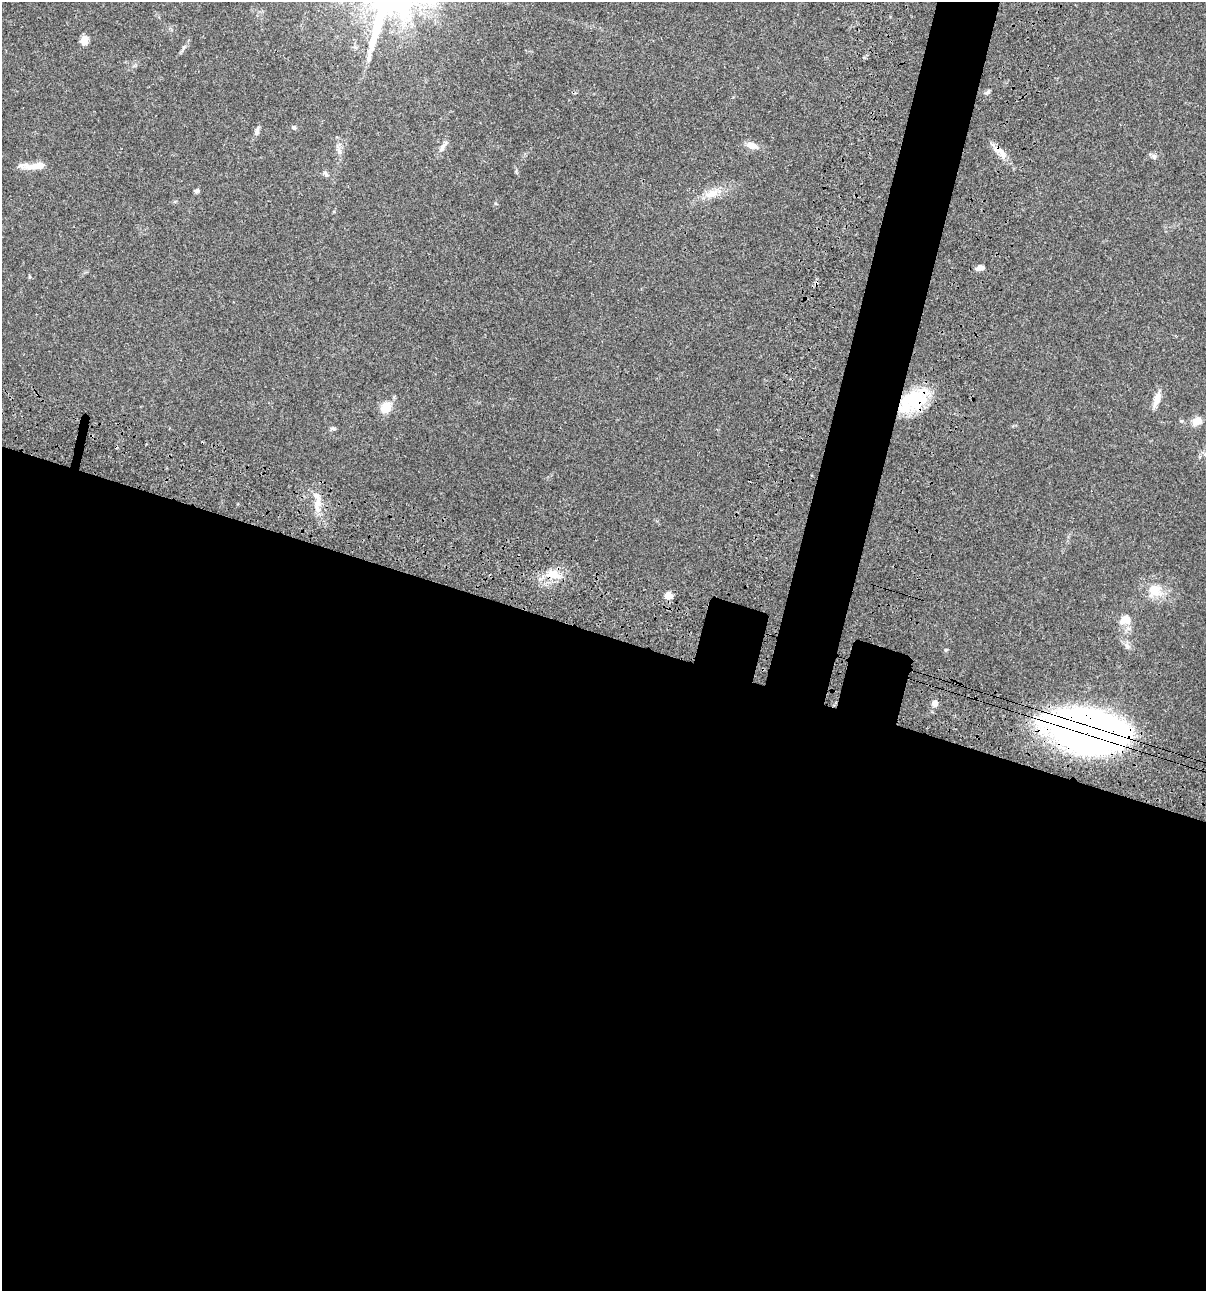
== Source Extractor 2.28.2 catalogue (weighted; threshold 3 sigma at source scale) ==
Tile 14 of 4 x 4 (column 2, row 4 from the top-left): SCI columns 1438-2641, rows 120-1408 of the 5407 x 5392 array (HDU 1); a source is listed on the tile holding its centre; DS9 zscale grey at full resolution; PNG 1208 x 1293 px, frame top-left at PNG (2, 2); no overlay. Shown black and unused: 54% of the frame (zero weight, under 3 of 4 exposures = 9% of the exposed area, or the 3 px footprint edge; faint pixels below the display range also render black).
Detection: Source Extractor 2.28.2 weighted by HDU 2 'WHT'; one run over the whole footprint, this tile lists its part. Background 0.0474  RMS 0.0055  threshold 0.0247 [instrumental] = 3 sigma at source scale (4.5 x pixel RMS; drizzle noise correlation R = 1.50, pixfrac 1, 0.05/0.05 arcsec/px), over >= 5 px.
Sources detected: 27; all 27 listed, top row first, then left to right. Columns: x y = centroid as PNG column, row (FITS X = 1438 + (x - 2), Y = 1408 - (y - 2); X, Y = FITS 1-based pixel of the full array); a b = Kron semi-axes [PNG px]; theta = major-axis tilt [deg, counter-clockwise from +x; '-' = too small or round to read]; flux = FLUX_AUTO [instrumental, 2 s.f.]
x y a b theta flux
84 40 10 8 75 3.7
987 92 8 5 32 1.1
294 127 7 5 -33 0.94
257 131 12 5 83 1.6
752 145 11 7 -16 4.8
442 148 13 6 60 2.4
997 150 17 7 -20 4.1
339 151 10 6 -76 2.2
1154 157 8 6 -70 1.3
36 166 26 8 5 7
326 174 9 5 -59 1.3
196 191 6 5 - 1.3
712 194 19 10 24 6.5
980 268 9 6 7 2.5
1157 399 23 7 72 4.4
912 401 35 22 29 28
386 408 11 9 45 8
1197 421 12 8 32 5.3
333 429 7 4 -19 0.9
317 505 22 7 86 5.7
552 574 19 11 -5 8.1
1153 590 10 8 -29 12
668 596 5 5 - 11
1125 620 16 11 17 5.4
1127 646 8 4 -53 1.4
935 703 6 6 - 3.1
1086 730 67 34 -11 310
Overlapping masked pixels (flux is a lower limit): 4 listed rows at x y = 997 150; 912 401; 552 574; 1086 730
Unlisted compact peaks at least as high as the median listed source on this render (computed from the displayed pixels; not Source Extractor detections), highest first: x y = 946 650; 495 203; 184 47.